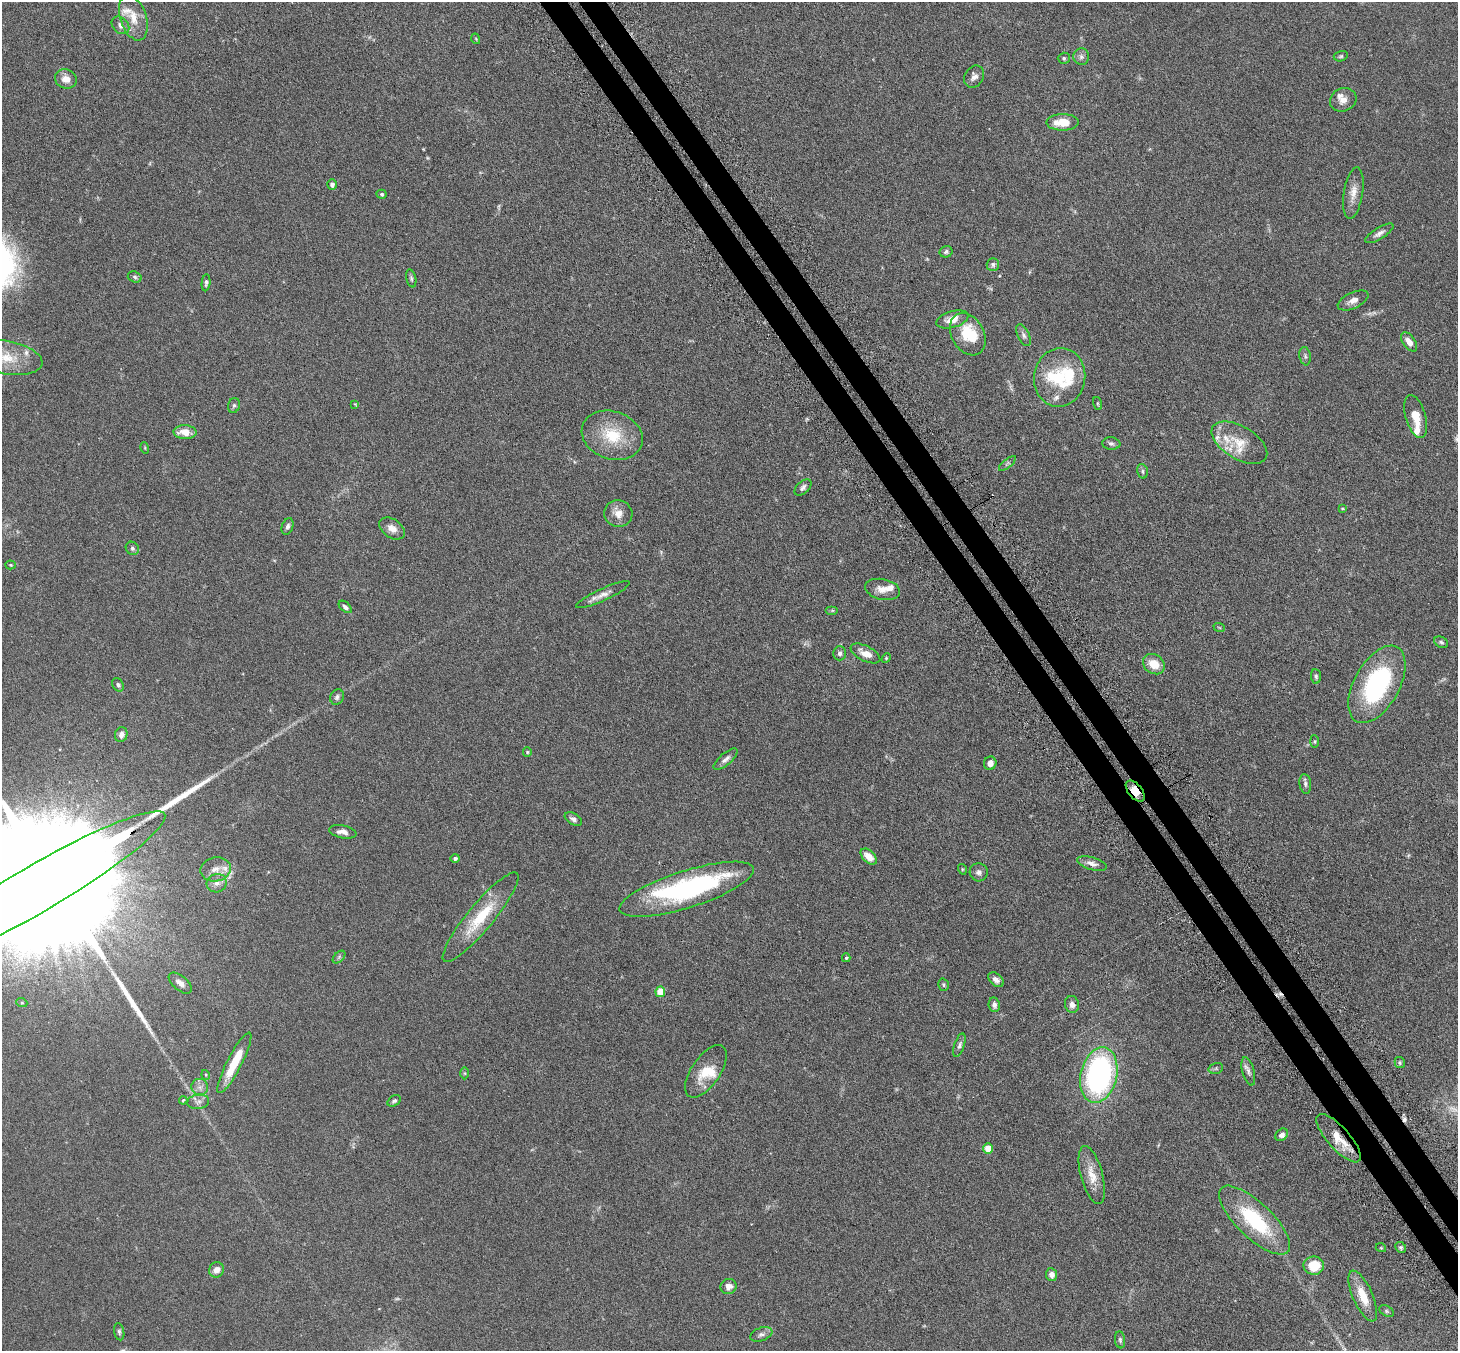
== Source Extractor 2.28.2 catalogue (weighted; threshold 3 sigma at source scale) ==
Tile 6 of 4 x 4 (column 2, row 2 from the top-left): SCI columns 1508-2963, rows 2889-4237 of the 5927 x 5916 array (HDU 1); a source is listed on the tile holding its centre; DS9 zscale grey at full resolution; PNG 1460 x 1353 px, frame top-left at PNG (2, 2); each listed source drawn as its Kron ellipse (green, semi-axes under 4 px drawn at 4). Shown black and unused: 4% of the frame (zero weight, under 3 of 6 exposures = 4% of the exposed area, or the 3 px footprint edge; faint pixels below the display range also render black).
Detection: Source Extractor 2.28.2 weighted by HDU 2 'WHT'; one run over the whole footprint, this tile lists its part. Background 0.12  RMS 0.0045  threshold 0.0185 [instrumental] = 3 sigma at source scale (4.09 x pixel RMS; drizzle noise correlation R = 1.36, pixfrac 0.8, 0.05/0.05 arcsec/px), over >= 5 px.
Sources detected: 141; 4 too faint to see at this stretch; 2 inside a brighter object's white glare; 2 cosmic-ray / hot-pixel residue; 2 long thin detections or spike segments (spike, bleed or trail) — neither listed nor drawn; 15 inside a brighter listed object's ellipse — not listed separately; the other 116 listed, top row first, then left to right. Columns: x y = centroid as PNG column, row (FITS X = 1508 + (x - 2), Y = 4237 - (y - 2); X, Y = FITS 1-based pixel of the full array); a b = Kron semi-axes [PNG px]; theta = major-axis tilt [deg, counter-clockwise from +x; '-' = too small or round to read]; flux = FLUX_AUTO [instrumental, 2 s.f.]
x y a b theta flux
133 18 23 13 -72 6.4
120 25 10 7 -46 1.9
476 39 5 3 - 0.33
1341 56 7 5 15 0.66
1081 57 8 8 - 1.3
1064 58 6 5 - 0.7
974 77 11 9 60 2.1
66 79 11 9 -24 3.4
1343 100 13 11 24 3.2
1063 122 16 8 1 8
332 184 5 4 - 1.4
1353 193 26 9 81 4.5
382 194 5 4 - 0.69
1379 233 16 5 31 1.9
946 252 6 5 - 0.8
993 265 6 6 - 0.92
135 277 7 5 -18 0.82
411 278 9 5 -77 0.8
206 283 8 4 84 0.92
1353 300 16 8 25 2.8
952 319 16 8 15 4.5
968 334 22 16 -60 13
1023 335 12 5 -64 1.3
1409 342 11 6 -55 2.9
1305 356 9 5 -80 0.96
6 358 36 16 -10 12
1060 377 29 25 79 17
1097 403 7 3 -71 0.47
355 404 4 4 - 0.3
234 405 7 6 - 0.82
1416 417 22 10 -74 5.5
185 432 11 7 -2 5.3
612 435 31 24 -19 16
1239 443 31 16 -31 9.6
1111 444 9 6 -6 1
145 448 5 3 - 0.4
1007 463 10 4 40 0.93
1142 471 7 5 -75 0.79
803 487 10 6 43 1.3
1342 508 4 3 - 0.31
618 514 14 13 - 3.9
287 526 8 5 70 1.1
392 528 14 9 -34 3
132 548 7 6 - 0.92
11 565 5 4 - 0.41
883 589 18 10 -12 3.8
603 595 29 6 25 3.1
345 607 8 4 -42 1
832 610 6 4 0 0.45
1219 627 6 3 -19 0.42
1441 642 7 5 -28 0.84
840 653 7 6 - 1.2
865 653 16 7 -27 4.3
886 658 5 4 - 0.44
1154 664 11 9 -35 6
1316 676 7 5 -85 0.81
1377 684 42 22 61 52
118 685 7 5 -59 0.87
337 697 8 6 65 1.1
121 734 7 6 - 1.6
1315 741 6 4 -84 0.49
527 752 5 4 - 0.46
726 759 15 6 41 1.8
990 763 7 6 - 2
1305 784 10 5 -83 1.2
1135 791 12 7 -50 4.9
573 819 9 5 -30 1.4
343 832 14 6 -11 2.3
869 857 10 6 -43 4.1
455 858 4 4 - 0.93
1092 864 15 6 -16 2.2
216 869 15 12 10 4
962 869 5 3 - 0.38
979 872 9 9 - 1.5
217 883 10 9 - 2.2
36 889 149 23 30 62000
687 889 70 18 17 71
481 917 57 13 50 17
339 957 7 4 46 0.7
846 958 4 4 - 0.55
996 980 9 6 -42 1.8
180 983 14 7 -40 2.4
943 985 6 5 - 0.63
660 992 5 5 - 8.1
22 1003 5 3 - 0.4
1072 1004 8 7 - 2
994 1005 7 5 -82 1.4
959 1045 12 5 71 1.2
234 1063 34 7 63 11
1400 1063 6 5 - 0.64
1216 1068 7 5 18 0.73
706 1071 30 14 56 8.8
1248 1071 14 6 -75 1.7
465 1073 6 4 -89 0.52
206 1075 5 3 - 0.36
1099 1075 28 18 77 90
200 1087 8 8 - 1.7
183 1100 4 3 - 0.47
394 1101 7 5 35 0.86
198 1102 11 7 9 1.8
1282 1135 7 5 42 1.4
1339 1138 31 11 -48 8
988 1149 5 5 - 9
1092 1175 30 11 -75 6.4
1255 1220 46 17 -44 29
1401 1247 6 5 - 0.73
1381 1248 5 3 - 0.33
1314 1266 10 9 - 9.1
216 1270 8 7 - 2.7
1051 1275 6 5 - 2
729 1287 8 7 - 2.5
1363 1296 27 10 -66 7.3
1387 1311 8 5 -28 0.7
119 1332 9 5 -79 0.82
761 1334 11 6 20 1.4
1120 1340 8 5 -82 0.84
Overlapping masked pixels (flux is a lower limit): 3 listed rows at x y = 1135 791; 36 889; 1339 1138
Isophote crosses this tile's border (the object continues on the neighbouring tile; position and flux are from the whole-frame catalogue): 2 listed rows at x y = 6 358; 36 889